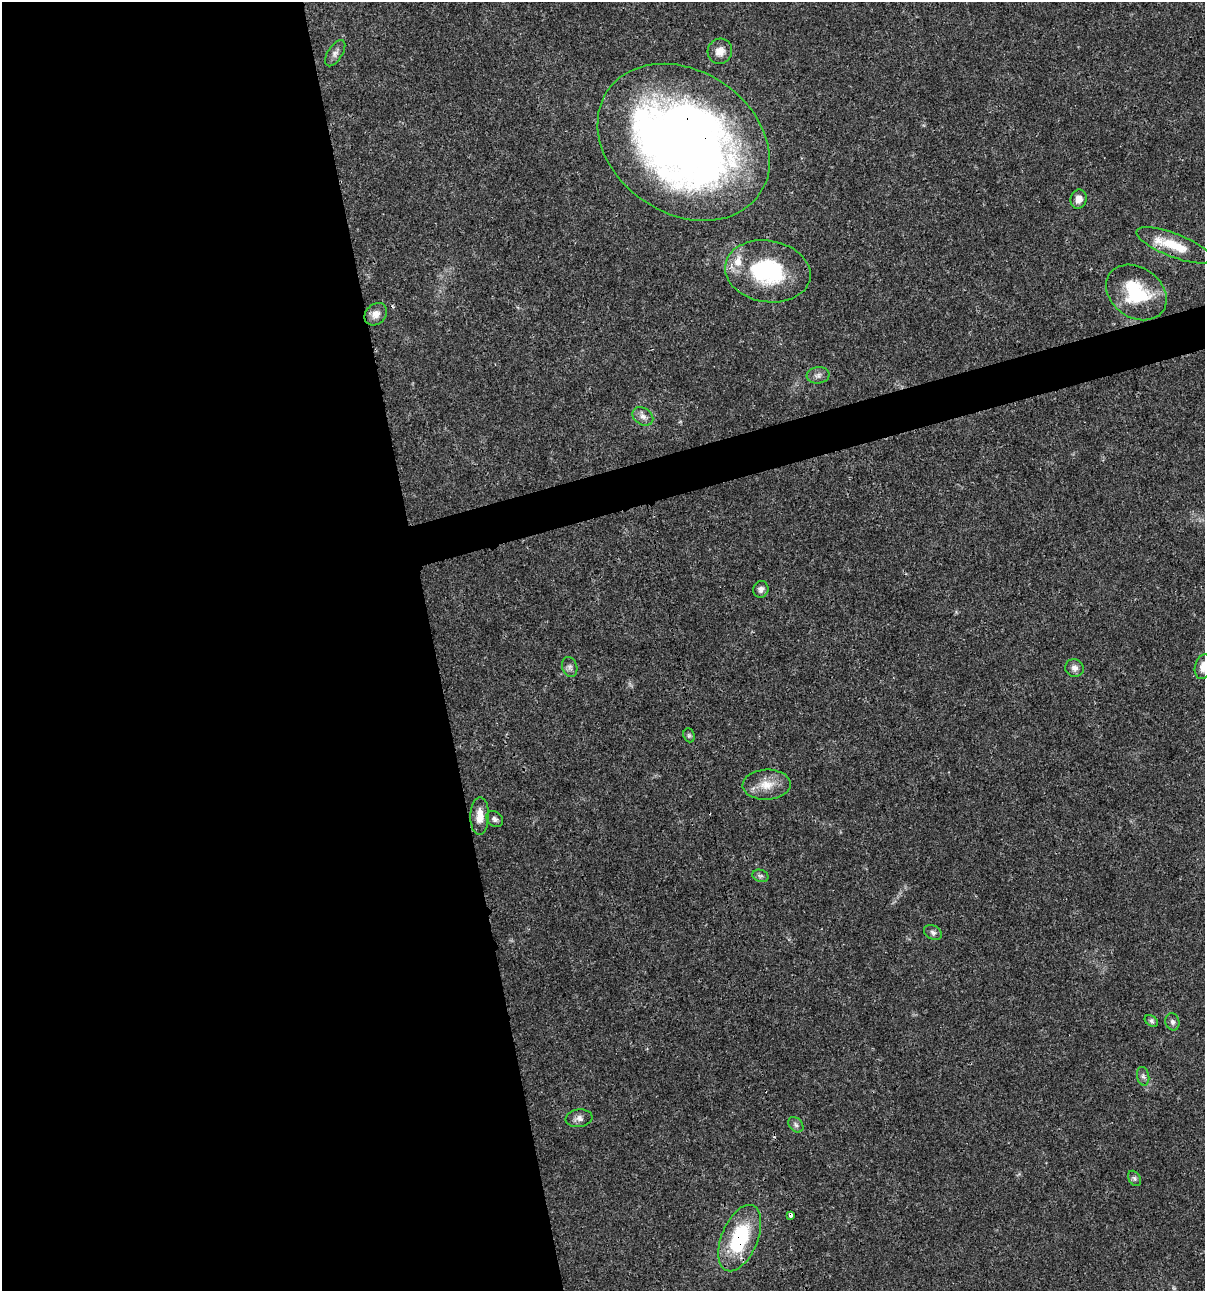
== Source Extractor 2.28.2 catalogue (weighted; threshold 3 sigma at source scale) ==
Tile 9 of 4 x 4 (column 1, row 3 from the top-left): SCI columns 100-1302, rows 1292-2580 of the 4960 x 5159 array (HDU 1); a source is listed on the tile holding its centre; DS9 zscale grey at full resolution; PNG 1207 x 1293 px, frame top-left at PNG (2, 2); each listed source drawn as its Kron ellipse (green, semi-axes under 4 px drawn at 4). Shown black and unused: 38% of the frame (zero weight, under 3 of 4 exposures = <1% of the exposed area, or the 3 px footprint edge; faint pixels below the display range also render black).
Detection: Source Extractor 2.28.2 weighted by HDU 2 'WHT'; one run over the whole footprint, this tile lists its part. Background 0.017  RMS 0.0016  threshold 0.00737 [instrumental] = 3 sigma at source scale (4.5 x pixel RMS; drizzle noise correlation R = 1.50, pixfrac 1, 0.0396/0.0396 arcsec/px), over >= 5 px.
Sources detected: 31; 1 too faint to see at this stretch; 1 cosmic-ray / hot-pixel residue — neither listed nor drawn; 1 inside a brighter listed object's ellipse — not listed separately; the other 28 listed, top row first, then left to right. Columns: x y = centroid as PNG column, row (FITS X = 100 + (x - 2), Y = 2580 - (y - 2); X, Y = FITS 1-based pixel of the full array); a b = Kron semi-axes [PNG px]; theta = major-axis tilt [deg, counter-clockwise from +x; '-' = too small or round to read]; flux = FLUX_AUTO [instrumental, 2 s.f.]
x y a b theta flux
720 51 13 12 - 1.5
335 53 15 7 57 0.8
684 142 92 71 -34 170
1079 199 9 8 - 1.2
1174 245 40 11 -21 5.2
768 271 43 30 -10 17
1136 292 33 25 -35 10
376 314 12 10 43 1.4
818 375 11 8 6 0.73
643 416 11 8 -34 0.94
761 589 8 7 - 0.72
570 667 10 7 -72 0.61
1203 667 12 8 76 1.5
1074 668 9 8 - 0.84
689 735 7 5 -69 0.32
767 785 24 15 3 3.1
480 816 19 9 89 2.1
495 819 9 7 -39 0.56
760 876 8 6 -18 0.43
933 932 9 6 -30 0.53
1151 1021 7 5 -37 0.36
1172 1022 9 7 -75 0.55
1143 1076 9 6 -79 0.52
579 1118 13 8 8 0.83
796 1125 9 6 -47 0.5
1134 1178 8 5 -60 0.39
790 1215 4 3 - 1.3
740 1238 35 18 67 13
Overlapping masked pixels (flux is a lower limit): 3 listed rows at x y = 684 142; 790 1215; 740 1238
Isophote crosses this tile's border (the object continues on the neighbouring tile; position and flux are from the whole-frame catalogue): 1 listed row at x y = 1203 667